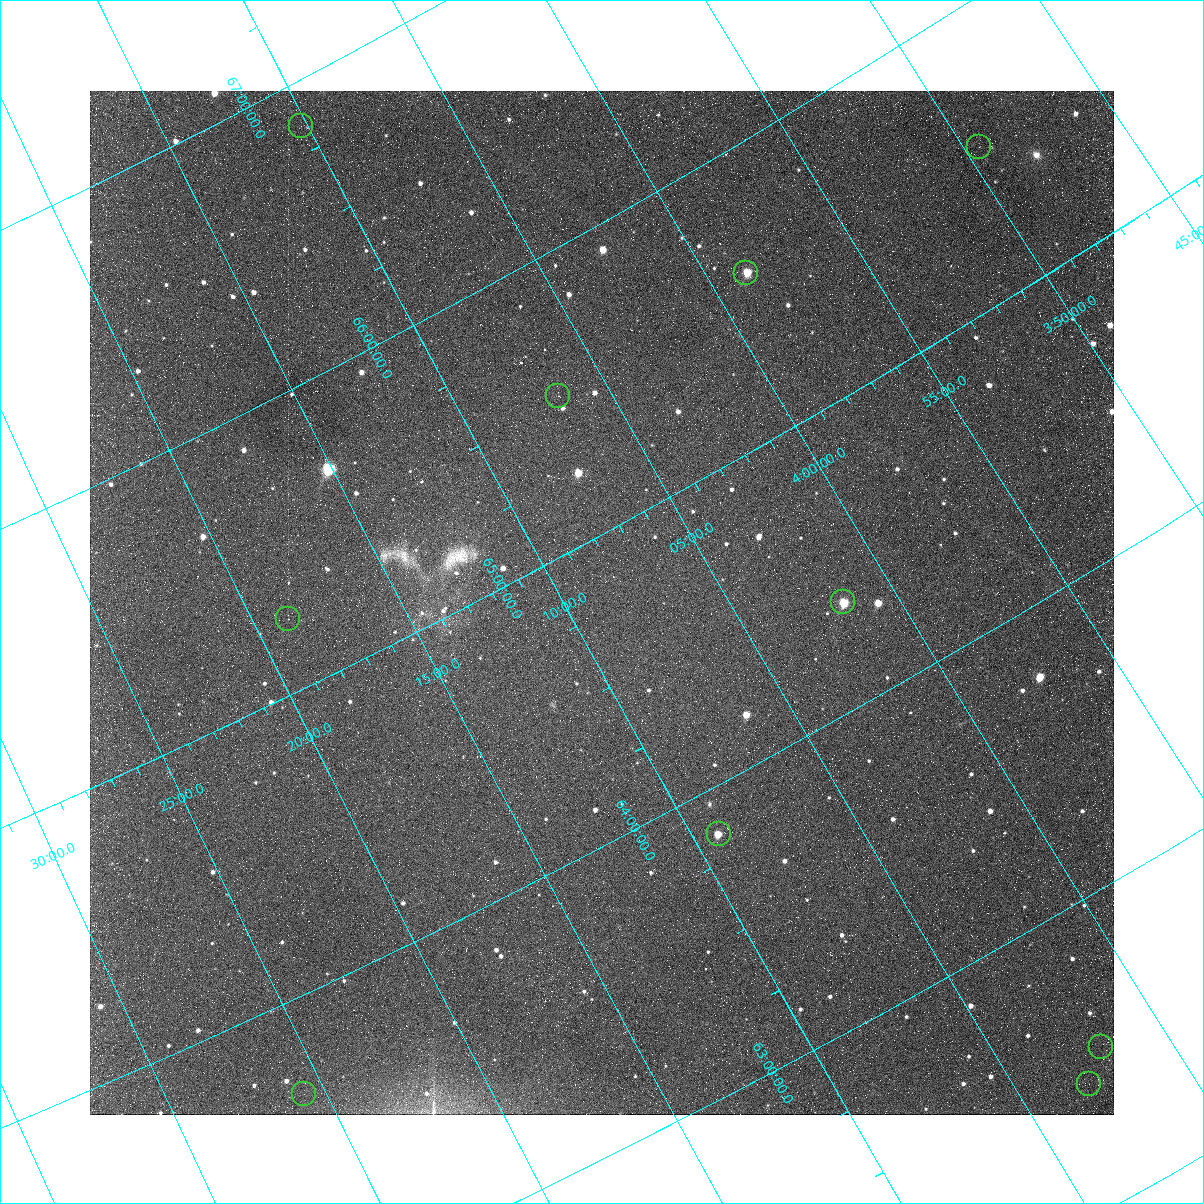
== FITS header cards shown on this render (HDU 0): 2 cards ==
NAXIS1  =                 1024
NAXIS2  =                 1024

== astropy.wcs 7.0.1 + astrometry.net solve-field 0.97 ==
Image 1024 x 1024 px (HDU 0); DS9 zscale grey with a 90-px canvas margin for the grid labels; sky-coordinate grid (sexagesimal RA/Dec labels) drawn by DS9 from the SOLVED WCS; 10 Tycho-2 reference stars matched to detected sources circled (green)
Header WCS: none
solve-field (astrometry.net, Tycho-2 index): SOLVED blind (the file carries no WCS)
Solved WCS: RA---TAN-SIP/DEC--TAN-SIP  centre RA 04:08:50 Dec +64:47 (62.21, +64.78 deg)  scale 13.2 arcsec/px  FOV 224.6' x 225.3'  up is -29 deg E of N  parity normal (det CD < 0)
(file carries no celestial WCS; the grid is the blind solution)
Tycho-2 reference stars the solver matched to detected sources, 10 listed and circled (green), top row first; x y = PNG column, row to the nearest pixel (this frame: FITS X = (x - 90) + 1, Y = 1024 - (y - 91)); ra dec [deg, ICRS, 3 dp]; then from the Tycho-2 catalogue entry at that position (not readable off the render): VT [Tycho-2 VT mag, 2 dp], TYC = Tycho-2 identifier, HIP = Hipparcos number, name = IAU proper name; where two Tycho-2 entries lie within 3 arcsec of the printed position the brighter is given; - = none
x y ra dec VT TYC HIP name
301 126 62.558 +66.847 7.97 4076-464-1 19473 -
979 147 57.380 +65.526 4.62 4071-1894-1 17884 -
746 273 59.683 +65.576 8.11 4071-927-1 18594 -
558 396 61.662 +65.521 6.15 4072-1494-1 19177 -
843 602 60.417 +64.357 8.45 4072-1412-1 18799 -
288 619 64.710 +65.252 8.10 4073-236-1 20119 -
719 834 62.301 +63.843 8.73 4072-168-1 19392 -
1101 1047 60.493 +62.514 8.47 4068-1064-1 18818 -
1089 1084 60.730 +62.421 7.38 4068-1308-1 18884 -
304 1094 66.417 +63.675 8.39 4069-1243-1 20669 -